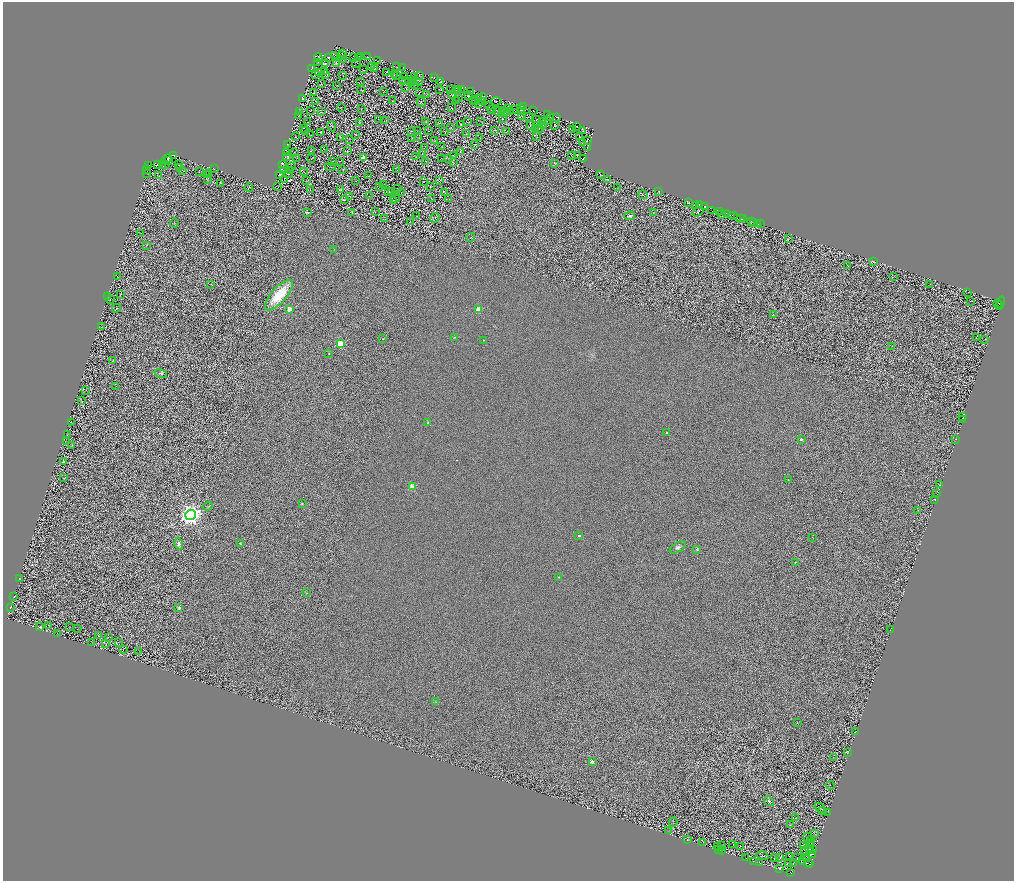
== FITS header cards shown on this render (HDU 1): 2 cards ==
NAXIS1  =                 2023
NAXIS2  =                 1758

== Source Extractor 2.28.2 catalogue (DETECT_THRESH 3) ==
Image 2023 x 1758 px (HDU 1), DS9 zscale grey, zoomed out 1/2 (1 PNG px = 2 x 2 image px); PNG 1016 x 883 px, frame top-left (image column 2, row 1758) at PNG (3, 2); each listed source drawn as its Kron ellipse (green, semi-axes under 4 px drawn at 4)
Background 0.505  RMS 0.86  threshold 2.57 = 3 sigma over >= 5 px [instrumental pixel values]
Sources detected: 525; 137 cannot appear on this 1/2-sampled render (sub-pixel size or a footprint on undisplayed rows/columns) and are neither listed nor drawn; the other 388 listed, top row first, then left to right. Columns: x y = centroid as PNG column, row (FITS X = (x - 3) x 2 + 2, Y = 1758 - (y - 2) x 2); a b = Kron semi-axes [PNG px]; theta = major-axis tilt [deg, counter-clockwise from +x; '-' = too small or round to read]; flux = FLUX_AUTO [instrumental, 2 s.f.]
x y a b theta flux
343 53 4 1 - 64
334 55 3 2 - 23
341 56 2 1 - 45
318 57 4 1 - 33
358 57 3 2 - 69
361 57 2 1 - 62
367 57 3 1 - 41
329 58 2 1 - 60
353 58 3 2 - 49
344 59 2 1 - 39
377 61 2 1 - 40
318 62 2 1 - 49
357 63 5 2 - 100
325 64 2 1 - 44
336 64 4 2 - 79
371 67 2 1 - 54
397 67 2 1 - 57
403 67 2 1 - 30
312 68 2 1 - 59
374 69 2 1 - 49
363 70 2 1 - 66
325 71 2 1 - 61
318 72 2 1 - 48
386 72 3 1 - 100
315 74 3 1 - 61
325 75 3 2 - 67
394 75 2 1 - 42
397 75 2 1 - 41
343 76 2 1 - 47
420 76 2 1 - 46
404 77 2 1 - 57
414 77 3 1 - 63
434 77 2 1 - 42
403 81 2 1 - 70
412 81 2 1 - 48
440 81 2 2 - 63
361 82 3 1 - 69
411 82 2 1 - 48
321 83 2 1 - 61
420 83 2 1 - 58
337 85 2 1 - 42
415 85 3 1 - 56
406 88 2 1 - 48
439 89 2 1 - 50
461 89 3 1 - 50
361 90 2 1 - 46
451 90 2 1 - 53
457 90 2 1 - 37
459 90 4 1 - 78
384 91 2 1 - 43
471 91 2 1 - 73
314 92 2 1 - 74
419 92 2 1 - 54
427 94 3 2 - 47
452 95 2 2 - 41
468 95 3 2 - 100
481 97 5 1 - 56
302 98 2 2 - 82
458 98 2 1 - 42
478 99 2 1 - 52
392 100 2 1 - 53
315 101 3 1 - 47
456 101 2 1 - 36
474 101 2 2 - 62
482 101 2 1 - 29
496 101 5 1 - 85
421 102 5 3 - 90
475 102 2 1 - 54
479 104 2 1 - 65
490 106 2 1 - 60
523 106 2 1 - 57
341 107 2 1 - 51
451 108 2 1 - 50
521 108 3 1 - 58
361 109 2 1 - 36
492 109 3 3 - 160
508 109 2 1 - 44
513 109 2 1 - 49
310 110 3 2 - 50
502 110 2 1 - 59
498 111 4 2 - 58
533 111 2 1 - 57
299 112 3 1 - 69
321 112 2 1 - 50
506 112 2 1 - 40
511 112 2 2 - 64
521 112 2 1 - 46
505 113 4 2 - 64
547 114 2 1 - 49
299 116 2 1 - 51
522 117 3 1 - 56
529 117 3 1 - 94
550 117 3 2 - 38
557 117 2 1 - 58
502 118 4 2 - 39
379 119 3 1 - 48
536 119 3 2 - 51
386 121 3 2 - 38
426 121 3 2 - 57
481 121 2 1 - 31
547 121 3 2 - 58
308 122 2 1 - 32
467 122 3 1 - 61
542 122 3 1 - 51
359 123 3 2 - 54
439 123 3 2 - 70
461 124 2 1 - 44
530 125 2 1 - 39
543 125 2 1 - 47
555 125 3 2 - 68
332 126 5 2 - 82
576 126 2 1 - 44
304 128 2 1 - 38
451 128 2 1 - 46
535 128 2 1 - 56
539 129 4 2 - 72
573 129 2 1 - 50
429 130 2 1 - 31
494 130 4 2 - 47
306 131 3 1 - 60
412 131 2 1 - 27
417 131 2 2 - 61
582 131 3 2 - 71
321 132 2 1 - 43
444 132 3 1 - 41
506 132 2 1 - 62
467 133 3 1 - 35
310 135 2 1 - 40
355 135 4 2 - 90
579 136 2 1 - 40
295 137 3 1 - 95
341 137 2 1 - 45
480 137 3 1 - 44
537 137 3 2 - 63
412 138 2 1 - 47
419 138 3 1 - 45
350 139 3 1 - 29
587 140 3 1 - 50
434 141 3 2 - 55
582 142 4 2 - 87
287 144 3 2 - 41
474 144 2 1 - 73
442 146 2 1 - 59
424 148 3 1 - 51
587 148 4 1 - 44
324 149 2 1 - 43
311 151 3 2 - 50
347 151 2 2 - 53
286 152 2 2 - 33
294 152 2 1 - 67
460 152 2 2 - 52
422 154 2 1 - 38
577 155 3 2 - 91
173 156 3 2 - 2200
415 156 4 3 - 94
454 156 3 1 - 57
572 156 2 1 - 58
287 157 2 1 - 79
297 158 2 1 - 22
312 158 3 1 - 67
363 158 3 2 - 3000
442 158 2 1 - 54
448 158 3 1 - 39
583 158 2 1 - 49
166 159 5 2 - 2600
168 160 2 2 - 2500
332 161 3 1 - 34
340 161 2 1 - 45
426 161 3 2 - 70
453 163 2 1 - 67
555 163 3 2 - 85
158 164 2 1 - 1100
165 164 3 1 - 4300
282 164 4 1 - 89
148 165 3 1 - 480
178 165 2 1 - 51
162 166 2 2 - 510
292 167 2 1 - 42
330 167 5 3 - 95
179 168 2 1 - 48
147 169 2 2 - 2300
214 169 2 1 - 50
343 169 3 1 - 64
182 170 2 1 - 45
290 170 2 1 - 47
397 170 2 1 - 33
284 171 2 1 - 30
199 172 2 1 - 230
304 172 4 1 - 65
147 174 2 1 - 170
208 174 2 1 - 54
280 174 2 1 - 41
288 174 5 2 - 41
206 175 2 1 - 67
600 175 2 1 - 49
159 176 4 1 - 72
369 176 2 2 - 40
207 179 4 2 - 56
284 179 2 1 - 58
607 179 2 1 - 57
439 180 2 1 - 67
306 181 2 1 - 55
356 181 2 1 - 42
423 182 2 1 - 45
221 183 3 2 - 64
384 185 3 2 - 64
278 186 2 1 - 50
380 186 3 2 - 90
430 186 2 1 - 43
249 187 4 2 - 68
617 187 2 1 - 53
310 189 3 1 - 40
340 189 3 1 - 69
398 189 2 1 - 34
391 191 3 2 - 51
659 191 2 2 - 63
389 192 2 1 - 40
401 193 2 1 - 42
445 193 2 1 - 38
643 195 4 3 - 250
350 196 2 1 - 62
369 196 2 1 - 57
396 199 2 1 - 53
431 199 2 2 - 67
449 199 2 2 - 43
344 200 2 1 - 42
394 200 2 1 - 49
689 203 3 2 - 180
700 204 3 2 - 190
695 205 3 1 - 66
705 207 2 1 - 1500
376 211 3 1 - 42
711 211 2 1 - 350
719 211 2 2 - 3000
307 212 4 2 - 200
698 212 6 2 37 69
352 213 2 1 - 36
654 213 2 1 - 44
727 213 2 1 - 890
722 215 3 1 - 620
732 215 2 1 - 1200
416 216 3 2 - 76
630 216 5 3 - 270
734 216 2 1 - 2600
435 218 5 1 - 64
740 218 2 1 - 4700
385 219 3 1 - 58
743 219 2 1 - 330
752 221 4 1 - 110
410 222 2 1 - 45
754 222 2 1 - 1100
174 223 4 2 - 64
758 224 2 1 - 230
760 224 2 1 - 200
140 233 2 1 - 38
471 237 4 2 - 120
788 238 3 1 - 66
147 245 3 2 - 110
334 250 2 1 - 48
874 262 2 1 - 61
848 266 3 1 - 43
894 276 2 1 - 36
118 277 2 1 - 34
211 284 3 2 - 51
930 284 2 1 - 230
968 292 2 1 - 46
120 294 3 1 - 42
279 295 19 7 48 7100
107 296 2 1 - 67
110 299 2 1 - 46
970 301 2 1 - 42
1001 302 6 2 74 180
998 304 3 1 - 190
1000 305 4 2 - 170
116 308 4 2 - 54
290 309 3 2 - 3700
478 309 3 3 - 4100
773 315 3 2 - 56
101 327 2 1 - 72
455 337 3 2 - 130
976 338 2 1 - 46
383 339 2 2 - 81
985 339 2 1 - 53
483 340 2 2 - 100
340 344 3 3 - 7300
892 346 2 2 - 47
329 353 2 2 - 56
113 361 2 1 - 47
161 373 6 3 -16 290
116 386 2 1 - 40
86 390 2 1 - 34
81 400 2 2 - 92
963 417 2 2 - 850
962 419 2 2 - 480
72 422 2 1 - 54
428 423 4 3 - 270
667 433 2 2 - 210
67 435 4 2 - 82
801 439 3 3 - 350
956 439 2 2 - 58
67 442 3 2 - 50
72 445 4 2 - 74
63 462 3 3 - 220
64 478 3 1 - 61
788 480 2 2 - 140
940 484 2 2 - 50
412 487 3 2 - 3900
937 494 2 1 - 43
935 499 2 2 - 45
302 504 2 2 - 87
208 506 5 3 - 140
918 510 3 2 - 62
190 515 5 5 - 130000
579 536 2 2 - 460
812 538 2 1 - 42
240 543 2 2 - 210
179 544 6 4 -75 640
678 547 9 5 31 540
697 549 4 3 - 260
795 562 2 2 - 62
559 577 2 2 - 180
20 578 2 1 - 44
307 593 3 2 - 63
14 596 3 2 - 59
10 607 3 1 - 58
179 608 4 3 - 240
49 625 2 1 - 68
40 626 2 1 - 41
69 626 2 1 - 37
77 629 3 1 - 40
890 630 2 1 - 40
58 634 3 1 - 58
99 636 2 1 - 51
108 637 2 1 - 35
118 642 3 1 - 55
92 643 2 1 - 24
106 644 3 1 - 60
123 650 2 1 - 47
139 652 2 1 - 37
436 702 4 2 - 97
797 723 2 2 - 64
855 732 2 1 - 42
848 752 2 1 - 66
833 758 2 1 - 50
592 762 2 2 - 1900
830 785 4 1 - 62
769 801 5 3 - 240
820 808 6 1 -42 67
822 811 4 2 - 97
827 813 3 1 - 49
796 818 2 1 - 42
673 822 5 2 - 71
791 824 4 2 - 67
668 831 2 1 - 51
815 834 3 2 - 45
807 837 3 2 - 76
688 839 4 2 - 86
811 840 4 1 - 72
703 842 3 1 - 77
812 842 2 1 - 26
733 844 2 1 - 37
810 845 3 1 - 32
722 846 2 1 - 52
740 846 2 1 - 38
804 846 4 1 - 96
718 847 2 2 - 98
809 849 3 1 - 84
719 850 2 1 - 52
805 850 2 1 - 75
812 850 2 1 - 45
722 851 2 1 - 38
813 854 4 2 - 94
763 856 6 1 -17 34
790 856 2 1 - 66
746 858 2 1 - 64
774 858 3 1 - 91
780 858 2 1 - 59
797 858 2 1 - 71
806 859 2 1 - 49
803 860 3 2 - 150
754 861 2 1 - 34
809 862 3 1 - 86
759 863 3 1 - 50
789 863 3 2 - 54
793 863 2 1 - 50
810 864 2 1 - 130
779 868 4 1 - 92
791 873 3 2 - 580
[137 sub-pixel or undisplayed-footprint detections neither listed nor drawn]